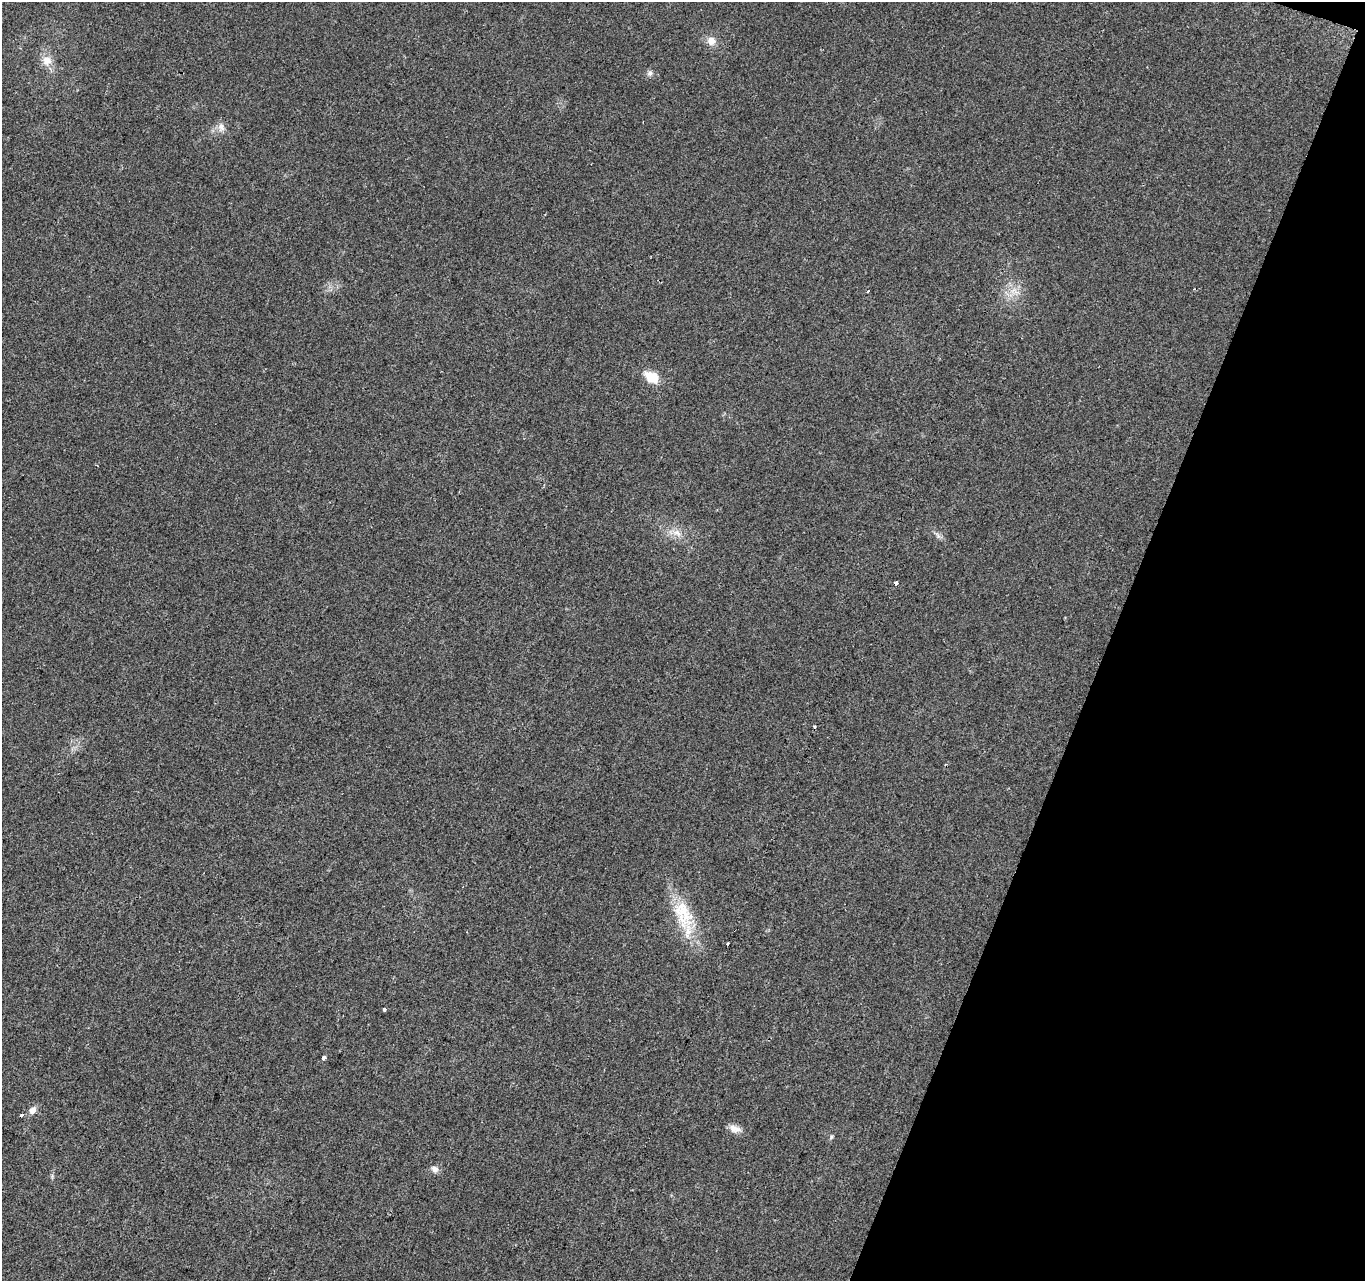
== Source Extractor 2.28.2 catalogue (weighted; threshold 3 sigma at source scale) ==
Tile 8 of 4 x 4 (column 4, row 2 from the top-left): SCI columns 4096-5458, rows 2834-4112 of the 5458 x 5603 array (HDU 1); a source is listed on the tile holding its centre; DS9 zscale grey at full resolution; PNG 1367 x 1283 px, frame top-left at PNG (2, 2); no overlay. Shown black and unused: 19% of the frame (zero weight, under 2 of 3 exposures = <1% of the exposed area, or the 3 px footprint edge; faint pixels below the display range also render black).
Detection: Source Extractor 2.28.2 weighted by HDU 2 'WHT'; one run over the whole footprint, this tile lists its part. Background 0.032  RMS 0.0057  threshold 0.0256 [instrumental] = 3 sigma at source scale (4.5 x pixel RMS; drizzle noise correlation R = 1.50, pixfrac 1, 0.0396/0.0396 arcsec/px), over >= 5 px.
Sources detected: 18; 3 cosmic-ray / hot-pixel residue — not listed; the other 15 listed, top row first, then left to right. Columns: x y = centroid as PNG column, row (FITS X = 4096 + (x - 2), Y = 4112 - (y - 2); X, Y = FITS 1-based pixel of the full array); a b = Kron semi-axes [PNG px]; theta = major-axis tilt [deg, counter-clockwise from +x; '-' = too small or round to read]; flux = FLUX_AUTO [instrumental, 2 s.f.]
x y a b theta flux
711 41 11 10 - 4.6
47 61 13 12 - 6
650 73 8 6 33 1.6
221 127 11 9 -87 3.3
652 377 15 10 -31 11
677 533 12 7 -43 4
896 583 3 3 - 9.6
683 914 43 23 -69 27
384 1009 4 3 - 3
324 1057 4 4 - 2.5
32 1110 10 8 46 3.4
22 1115 3 3 - 2.6
735 1129 15 9 -18 4
831 1137 6 4 72 0.8
435 1169 9 7 -23 2.8